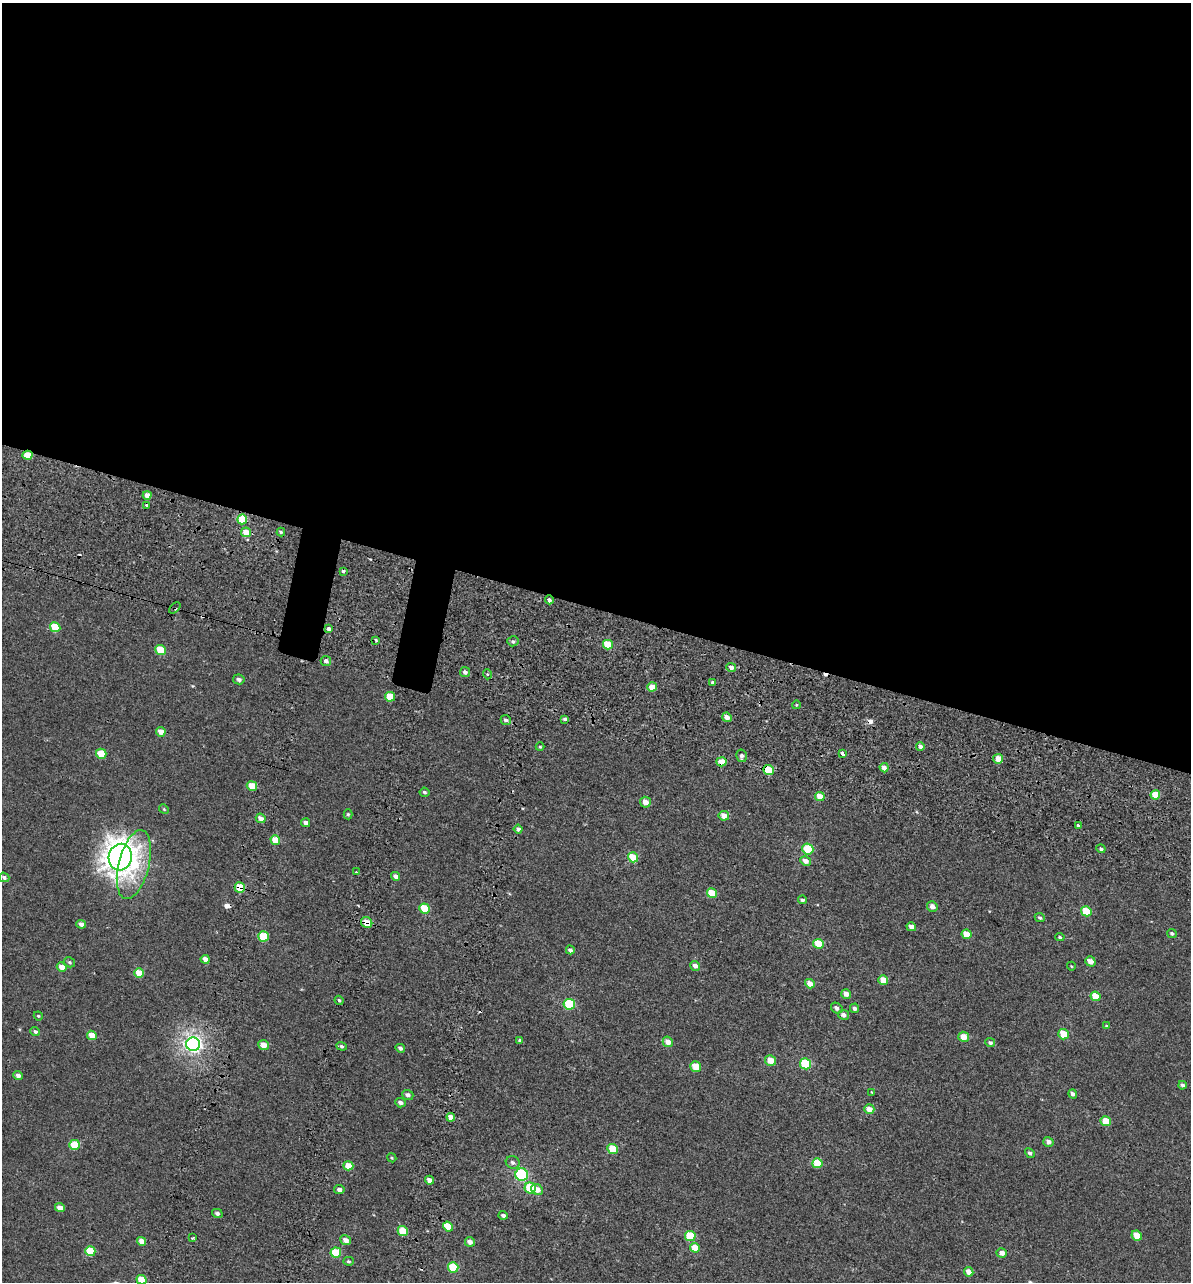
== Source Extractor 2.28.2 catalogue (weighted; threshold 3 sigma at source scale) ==
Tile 3 of 4 x 4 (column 3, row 1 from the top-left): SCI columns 2780-3968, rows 4001-5280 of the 5614 x 5431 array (HDU 1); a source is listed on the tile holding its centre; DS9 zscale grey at full resolution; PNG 1193 x 1284 px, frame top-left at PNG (2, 3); each listed source drawn as its Kron ellipse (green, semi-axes under 4 px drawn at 4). Shown black and unused: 48% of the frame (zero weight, under 2 of 3 exposures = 11% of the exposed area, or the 3 px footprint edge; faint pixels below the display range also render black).
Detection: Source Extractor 2.28.2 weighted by HDU 2 'WHT'; one run over the whole footprint, this tile lists its part. Background -4.53e-05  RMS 0.0051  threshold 0.0228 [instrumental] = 3 sigma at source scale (4.5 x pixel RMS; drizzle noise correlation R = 1.50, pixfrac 1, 0.0396/0.0396 arcsec/px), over >= 5 px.
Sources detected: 154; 5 cosmic-ray / hot-pixel residue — neither listed nor drawn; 1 inside a brighter listed object's ellipse — not listed separately; the other 148 listed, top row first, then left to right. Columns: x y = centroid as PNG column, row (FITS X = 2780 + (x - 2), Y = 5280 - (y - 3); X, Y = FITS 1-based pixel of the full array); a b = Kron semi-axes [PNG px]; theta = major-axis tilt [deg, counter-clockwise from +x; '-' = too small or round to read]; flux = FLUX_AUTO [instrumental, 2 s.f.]
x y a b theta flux
28 455 5 4 - 9.7
147 495 4 4 - 4.1
147 505 3 3 - 2.3
242 519 5 5 - 12
246 532 5 5 - 6.6
281 532 4 4 - 0.72
343 571 3 3 - 1.1
549 600 4 4 - 1.8
175 608 7 2 45 0.78
55 627 5 5 - 13
329 629 4 4 - 2
376 640 4 3 - 1.4
513 641 5 5 - 1.1
608 645 5 4 - 12
160 650 5 5 - 10
326 661 5 5 - 1.6
731 667 5 4 - 1.9
465 672 5 5 - 1.9
487 674 5 3 - 0.48
239 679 5 5 - 1.5
712 682 4 3 - 0.87
652 687 4 4 - 4.4
390 697 5 5 - 10
796 705 4 3 - 0.43
727 717 5 4 - 3.3
565 719 4 3 - 1
506 720 5 4 - 1.4
161 732 5 4 - 3.8
540 747 4 4 - 0.51
920 747 4 4 - 1.7
843 753 4 3 - 4.7
101 754 5 5 - 11
741 756 6 5 - 1.6
998 759 5 5 - 5.5
721 762 5 4 - 5.6
884 768 4 4 - 3.4
769 770 5 5 - 14
252 786 5 4 - 8.6
424 792 5 4 - 0.95
1155 795 5 4 - 10
820 797 4 4 - 7.2
645 802 5 5 - 3.8
164 809 5 4 - 0.54
348 814 5 4 - 0.64
724 816 5 5 - 3.8
261 818 5 4 - 2.6
306 823 4 4 - 2.2
1078 825 4 3 - 1.1
518 829 4 4 - 1.8
275 840 5 4 - 7.5
808 849 5 5 - 14
1101 849 4 4 - 1.1
120 857 13 11 77 480
633 857 5 4 - 10
806 861 5 4 - 2.8
134 865 35 15 76 25
356 872 3 2 - 0.64
396 876 5 4 - 2.2
4 877 5 4 - 1.4
240 888 5 5 - 12
712 893 5 4 - 8.8
802 900 4 4 - 1.2
932 907 5 5 - 2.5
424 908 5 5 - 13
1086 911 5 5 - 10
1040 918 5 4 - 0.87
367 923 6 5 - 6.5
81 924 5 4 - 2.3
911 927 5 4 - 2.5
1172 933 4 4 - 0.78
967 934 5 4 - 7.2
263 936 5 5 - 14
1060 937 5 4 - 0.64
818 944 5 5 - 12
570 950 4 4 - 1.5
205 959 4 4 - 3
1090 961 5 5 - 3.3
69 962 6 4 -31 0.83
695 966 5 4 - 2.4
1071 966 4 3 - 0.35
62 967 5 4 - 4.3
139 973 5 4 - 8.5
883 980 5 4 - 6
810 984 5 4 - 4.3
846 994 5 4 - 2.9
1095 996 5 4 - 7.3
339 1000 5 4 - 0.69
569 1004 5 5 - 21
837 1008 6 5 - 1.6
855 1008 5 4 - 1.3
844 1015 5 5 - 1.8
38 1016 4 4 - 0.5
1107 1026 4 3 - 0.58
35 1031 5 4 - 1
1064 1034 5 5 - 9.3
92 1035 5 4 - 5.4
964 1037 5 5 - 5.1
520 1040 4 4 - 0.88
668 1042 5 5 - 3.6
990 1043 5 4 - 0.91
193 1044 7 6 - 160
263 1045 5 5 - 4.1
342 1046 5 4 - 0.97
400 1048 5 4 - 1.3
770 1060 5 5 - 6
806 1064 5 5 - 26
696 1066 5 5 - 6.9
18 1075 4 4 - 2.1
1183 1085 4 4 - 1.2
872 1092 3 3 - 0.4
1073 1094 5 4 - 1.4
408 1095 6 5 - 1.8
400 1103 5 4 - 1.9
869 1109 5 4 - 4.1
451 1117 4 4 - 4.7
1106 1121 5 5 - 7.3
1048 1142 5 4 - 2.3
74 1145 5 5 - 13
613 1149 5 5 - 11
1030 1153 5 4 - 1
392 1158 5 3 - 0.48
513 1162 7 6 - 1.4
817 1163 5 5 - 11
348 1166 5 4 - 6.5
522 1175 6 6 - 40
430 1180 4 4 - 3
530 1188 5 5 - 15
339 1189 5 4 - 1.8
537 1190 6 5 - 4
60 1208 5 4 - 3.8
217 1213 5 4 - 1.4
503 1215 4 4 - 1.5
448 1227 5 4 - 7.4
403 1231 5 5 - 10
690 1236 5 5 - 13
1137 1236 5 4 - 7
193 1238 3 3 - 3.7
346 1240 5 5 - 3
142 1241 5 4 - 4
470 1242 5 4 - 2.6
695 1248 5 4 - 6.9
90 1251 5 5 - 14
336 1253 5 5 - 15
1002 1253 5 5 - 2.9
349 1261 5 4 - 0.74
453 1267 5 5 - 18
969 1272 5 4 - 3.8
141 1280 5 4 - 10
Overlapping masked pixels (flux is a lower limit): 7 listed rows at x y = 28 455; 549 600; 175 608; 721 762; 769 770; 240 888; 367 923
Isophote crosses this tile's border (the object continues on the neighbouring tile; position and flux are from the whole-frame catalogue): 1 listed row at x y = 141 1280